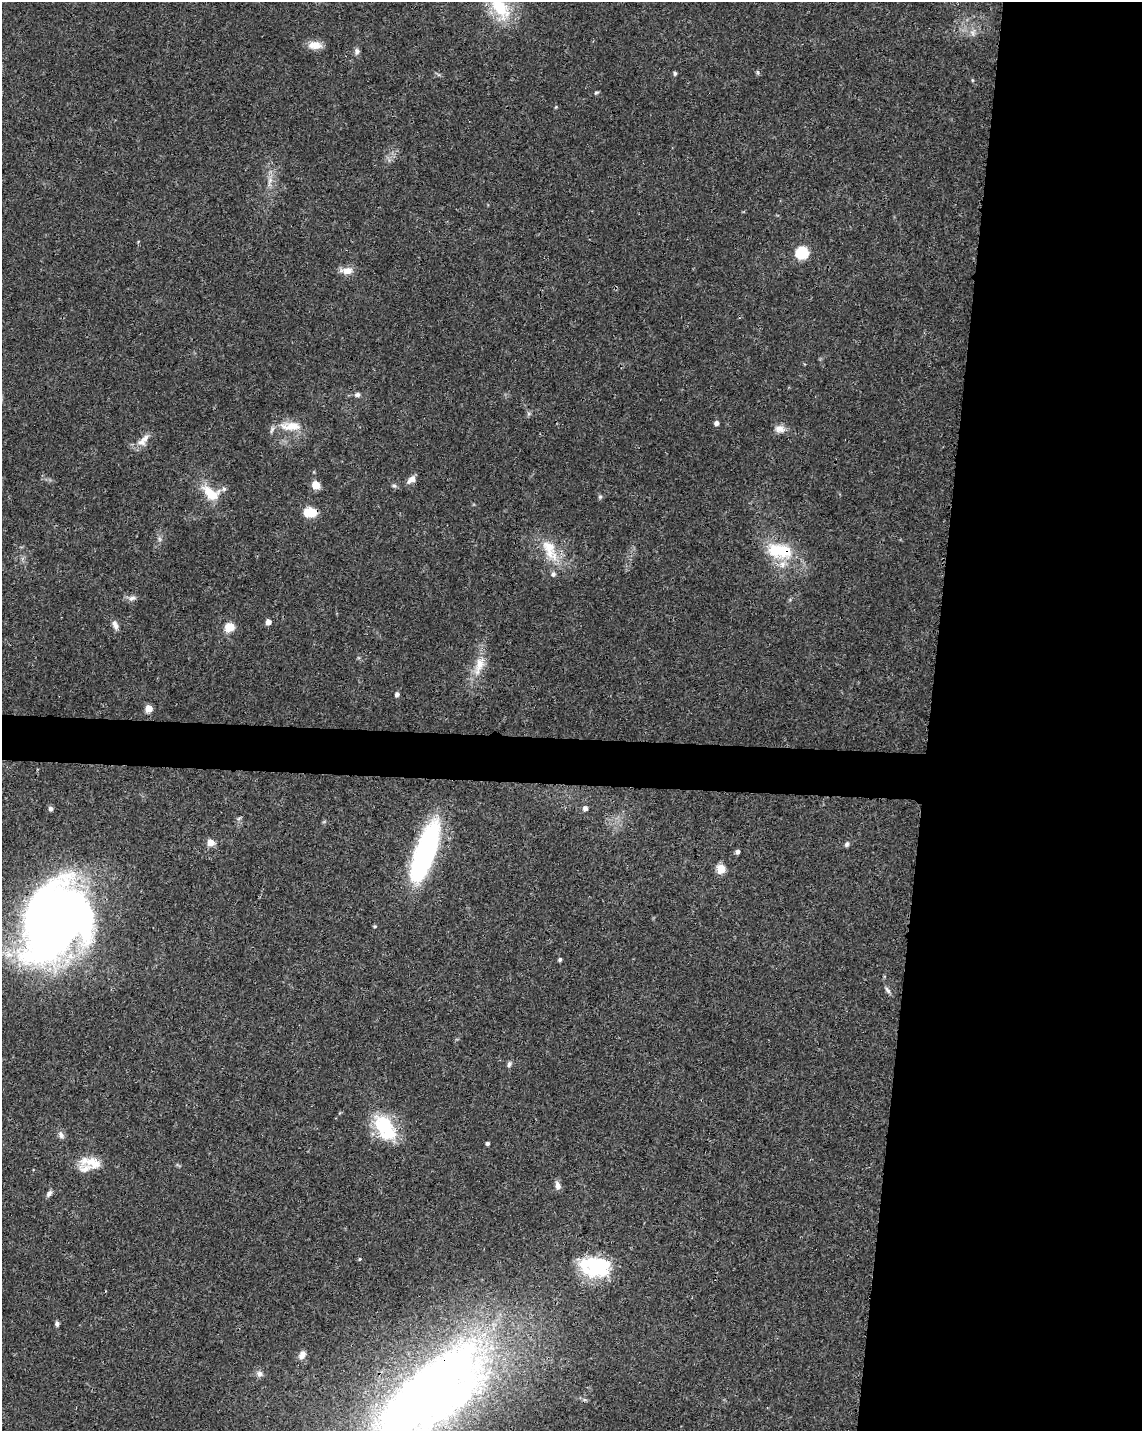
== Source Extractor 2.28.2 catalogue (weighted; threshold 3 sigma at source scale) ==
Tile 8 of 4 x 3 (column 4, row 2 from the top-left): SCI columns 3425-4564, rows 1661-3089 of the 4572 x 4802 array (HDU 1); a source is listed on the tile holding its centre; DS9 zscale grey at full resolution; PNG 1144 x 1433 px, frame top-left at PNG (2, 2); no overlay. Shown black and unused: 21% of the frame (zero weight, under 3 of 4 exposures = <1% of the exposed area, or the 3 px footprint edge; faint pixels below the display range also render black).
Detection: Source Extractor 2.28.2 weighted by HDU 2 'WHT'; one run over the whole footprint, this tile lists its part. Background 0.0366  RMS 0.0033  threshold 0.015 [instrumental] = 3 sigma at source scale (4.5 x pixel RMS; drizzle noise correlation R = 1.50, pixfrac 1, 0.0396/0.0396 arcsec/px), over >= 5 px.
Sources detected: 69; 6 inside a brighter object's white glare — not listed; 6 inside a brighter listed object's ellipse — not listed separately; the other 57 listed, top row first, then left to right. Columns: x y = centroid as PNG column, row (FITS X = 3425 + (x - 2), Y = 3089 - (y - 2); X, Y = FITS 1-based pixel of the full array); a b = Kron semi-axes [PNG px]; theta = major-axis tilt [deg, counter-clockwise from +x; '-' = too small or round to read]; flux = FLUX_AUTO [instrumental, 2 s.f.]
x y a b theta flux
500 8 35 19 -52 14
972 33 8 5 -46 1.1
315 45 17 9 -4 3.5
357 51 8 7 - 1.1
758 72 6 4 -89 0.48
675 73 5 4 - 0.6
972 80 5 3 - 0.34
596 92 7 3 9 0.44
270 181 16 6 79 2.3
802 253 6 6 - 38
347 271 16 8 4 3
357 395 7 6 - 0.9
716 423 4 4 - 1.4
290 426 32 12 0 6.3
780 429 14 9 -5 2.4
145 439 14 8 48 2.7
411 479 11 7 42 2
316 485 8 8 - 3.5
394 486 6 5 - 0.62
211 493 26 14 -35 8.1
600 497 6 5 - 0.55
310 512 12 8 0 8.4
159 539 7 4 -89 0.75
549 548 32 17 -70 9.5
779 550 33 18 -10 16
132 598 12 6 13 1.4
268 622 5 4 - 2.4
115 625 14 7 -64 1.7
229 627 11 10 - 4.1
479 665 29 11 72 6.6
397 694 5 4 - 1.2
149 709 5 5 - 7.4
585 808 5 5 - 1.5
50 809 5 5 - 1.1
239 818 7 4 19 0.52
210 843 6 6 - 3.3
847 844 7 5 58 0.79
425 852 64 18 71 66
738 852 4 4 - 1.2
721 869 5 5 - 11
56 919 110 41 50 190
375 926 5 4 - 0.41
560 959 4 4 - 0.64
888 990 10 5 -53 0.97
509 1064 8 5 61 0.96
384 1126 34 22 -50 17
61 1135 11 7 -56 1.4
487 1143 4 4 - 0.73
93 1163 23 14 -27 5.3
558 1186 10 6 -77 1.7
49 1194 9 5 53 1.1
360 1259 4 4 - 0.38
597 1266 31 24 8 23
57 1324 7 5 -82 0.78
302 1355 10 7 62 2.3
259 1374 9 8 - 1.3
430 1394 138 56 40 350
Overlapping masked pixels (flux is a lower limit): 3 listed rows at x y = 310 512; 779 550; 430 1394
Isophote crosses this tile's border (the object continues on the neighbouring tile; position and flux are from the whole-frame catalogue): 2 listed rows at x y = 500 8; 430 1394